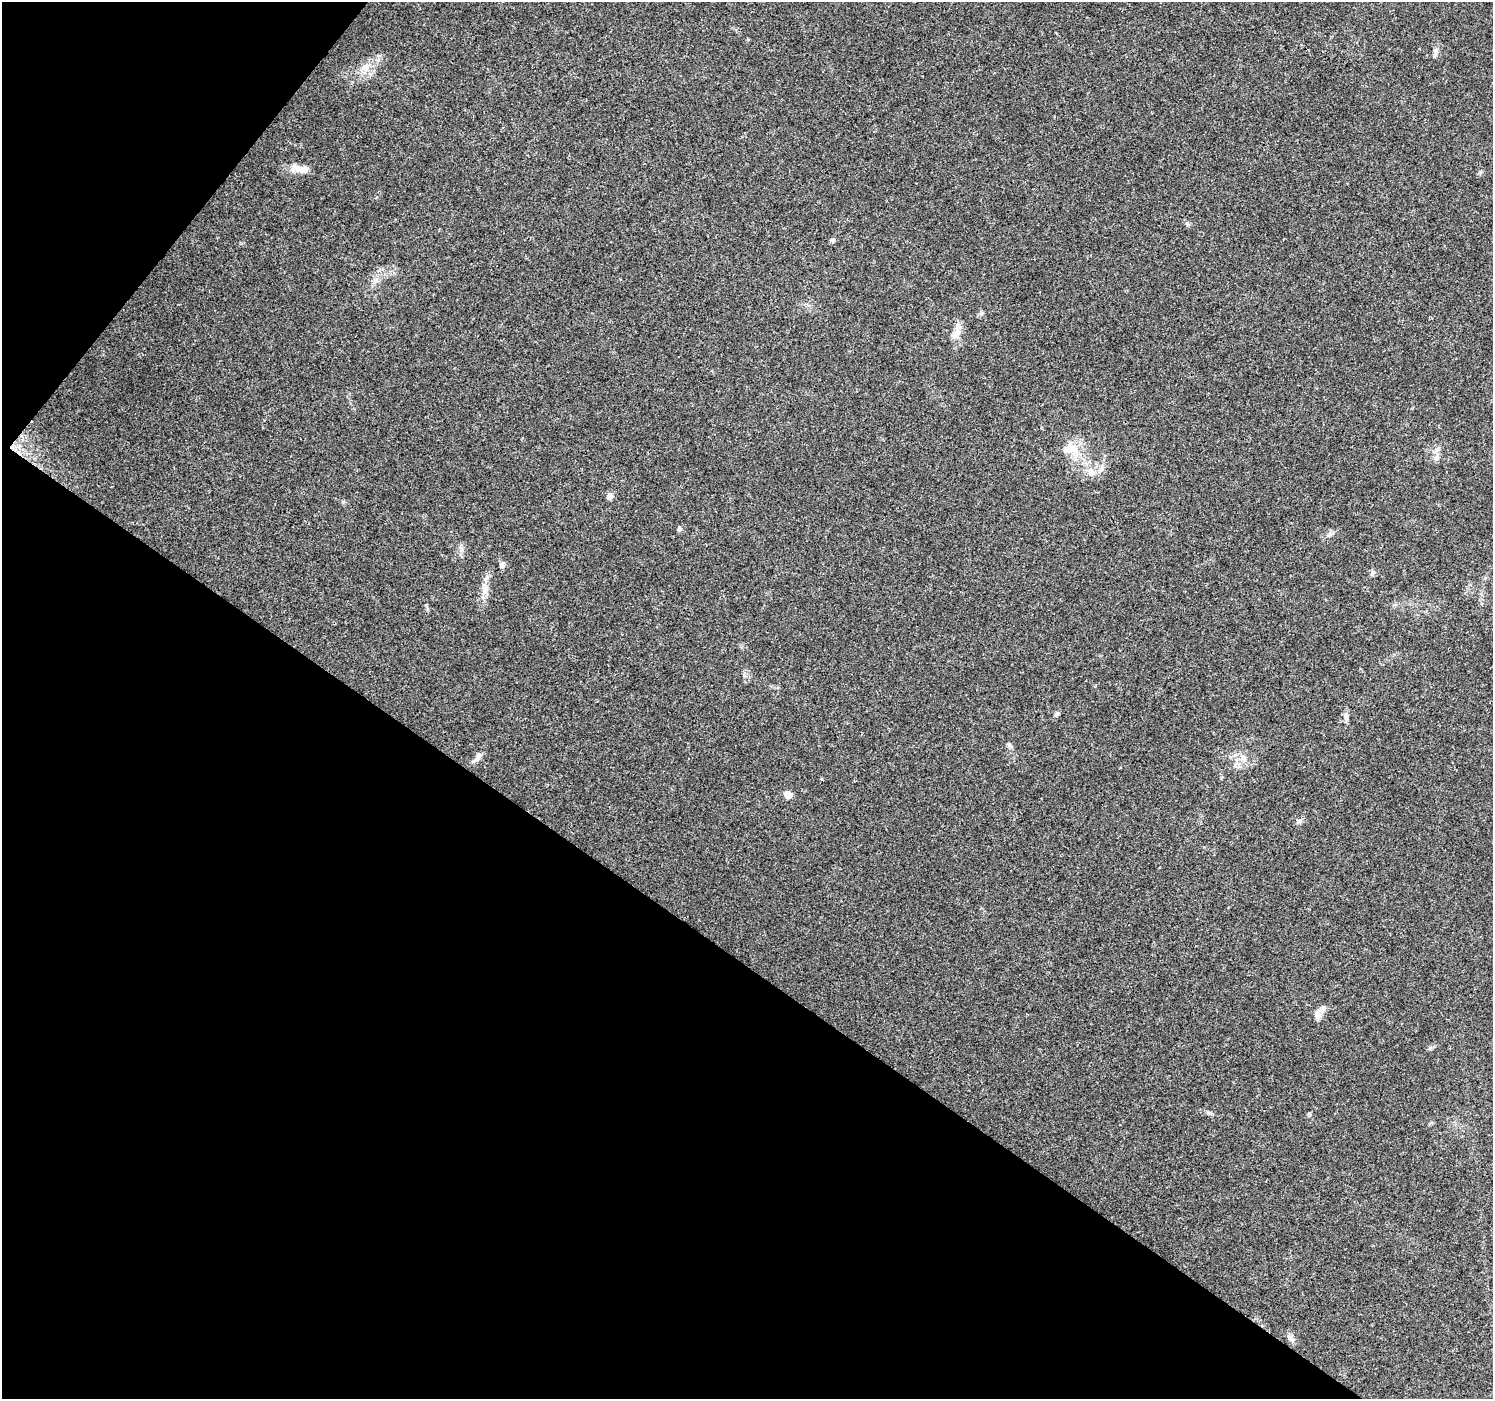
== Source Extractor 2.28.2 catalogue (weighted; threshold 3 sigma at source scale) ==
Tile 9 of 4 x 4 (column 1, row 3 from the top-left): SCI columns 8-1498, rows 1642-3038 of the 5972 x 6010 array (HDU 1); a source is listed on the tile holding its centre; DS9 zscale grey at full resolution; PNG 1495 x 1401 px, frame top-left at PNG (2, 2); no overlay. Shown black and unused: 35% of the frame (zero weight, under 3 of 4 exposures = <1% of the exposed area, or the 3 px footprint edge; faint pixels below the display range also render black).
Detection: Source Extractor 2.28.2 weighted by HDU 2 'WHT'; one run over the whole footprint, this tile lists its part. Background 0.0748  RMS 0.0045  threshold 0.0201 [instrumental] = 3 sigma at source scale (4.5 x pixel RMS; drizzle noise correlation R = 1.50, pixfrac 1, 0.0396/0.0396 arcsec/px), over >= 5 px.
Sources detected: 22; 1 inside a brighter object's white glare — not listed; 1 inside a brighter listed object's ellipse — not listed separately; the other 20 listed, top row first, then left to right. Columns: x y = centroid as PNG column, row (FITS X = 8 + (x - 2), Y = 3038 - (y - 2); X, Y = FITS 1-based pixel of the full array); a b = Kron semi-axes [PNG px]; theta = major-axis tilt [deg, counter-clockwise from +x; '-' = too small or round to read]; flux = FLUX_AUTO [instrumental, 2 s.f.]
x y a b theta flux
1435 50 9 5 -84 1.4
365 67 11 10 - 3.7
300 169 22 9 -11 5.1
832 240 6 5 - 1
956 334 15 8 53 3.1
1070 447 24 14 -47 8.4
1436 457 10 7 59 1.9
1091 472 10 9 - 2.7
609 496 8 7 - 1.9
679 529 7 5 63 1
502 565 9 7 -89 1.3
1372 573 9 5 66 0.97
485 589 13 7 67 3
1057 714 8 5 62 0.88
1346 716 12 6 84 1.6
1009 744 8 5 -50 0.95
478 756 9 7 58 1.8
788 795 6 5 - 7
1299 821 9 6 32 1.4
1318 1015 11 10 - 2.8
Unlisted compact peaks at least as high as the median listed source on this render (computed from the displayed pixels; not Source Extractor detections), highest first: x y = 1209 1113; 1430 1048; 1187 223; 1330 534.